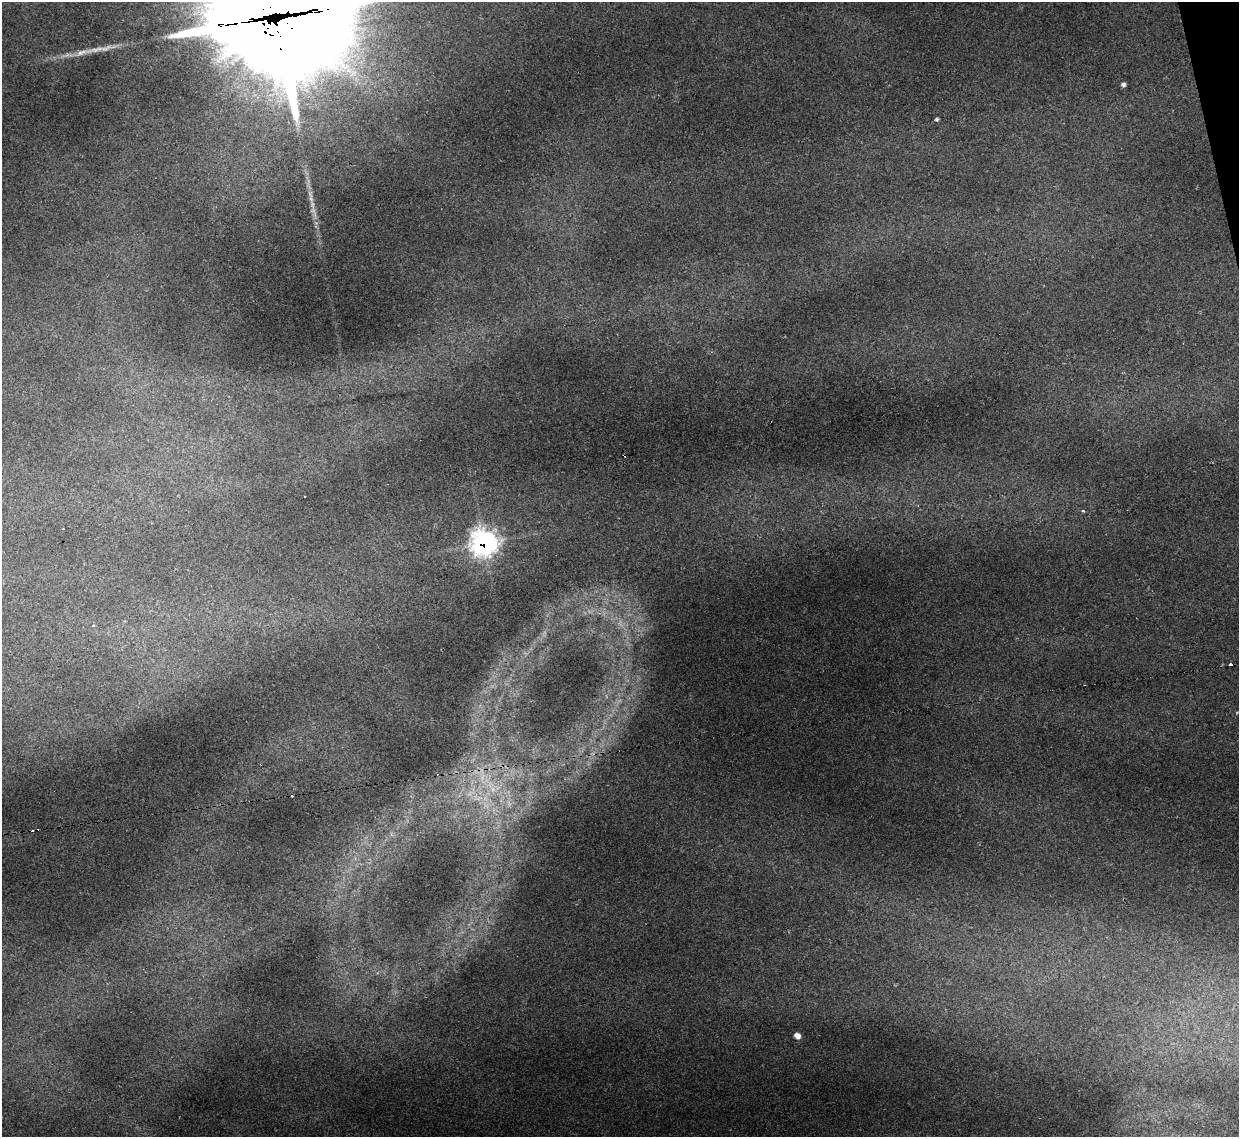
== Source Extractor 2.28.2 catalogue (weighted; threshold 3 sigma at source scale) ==
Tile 10 of 4 x 4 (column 2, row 3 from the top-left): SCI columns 1238-2474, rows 1386-2520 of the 4949 x 4930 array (HDU 1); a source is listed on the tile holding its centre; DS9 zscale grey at full resolution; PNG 1241 x 1139 px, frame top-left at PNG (2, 2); no overlay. Shown black and unused: <1% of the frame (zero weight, under 2 of 3 exposures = <1% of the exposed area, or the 3 px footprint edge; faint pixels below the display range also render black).
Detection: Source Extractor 2.28.2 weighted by HDU 2 'WHT'; one run over the whole footprint, this tile lists its part. Background 0.16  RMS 0.0093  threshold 0.0417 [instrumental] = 3 sigma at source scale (4.5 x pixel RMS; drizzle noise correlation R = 1.50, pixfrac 1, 0.05/0.05 arcsec/px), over >= 5 px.
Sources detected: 21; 1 too faint to see at this stretch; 4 inside a brighter object's white glare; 5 cosmic-ray / hot-pixel residue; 1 long thin detection or spike segment (spike, bleed or trail) — not listed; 2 inside a brighter listed object's ellipse — not listed separately; the other 8 listed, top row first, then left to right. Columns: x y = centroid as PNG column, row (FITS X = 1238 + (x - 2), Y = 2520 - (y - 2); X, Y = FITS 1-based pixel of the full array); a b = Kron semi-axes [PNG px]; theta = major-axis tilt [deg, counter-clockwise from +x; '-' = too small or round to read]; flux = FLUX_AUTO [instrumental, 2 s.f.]
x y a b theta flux
276 10 59 44 -54 14000
1123 84 5 5 - 2.6
937 119 4 3 - 1.5
1083 511 4 2 - 0.88
484 543 11 10 - 550
1230 665 3 3 - 6.1
493 789 9 7 -69 5.6
797 1036 6 5 - 6.1
Overlapping masked pixels (flux is a lower limit): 2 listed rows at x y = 276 10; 484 543
Isophote crosses this tile's border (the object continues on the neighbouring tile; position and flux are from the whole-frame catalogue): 1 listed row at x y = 276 10